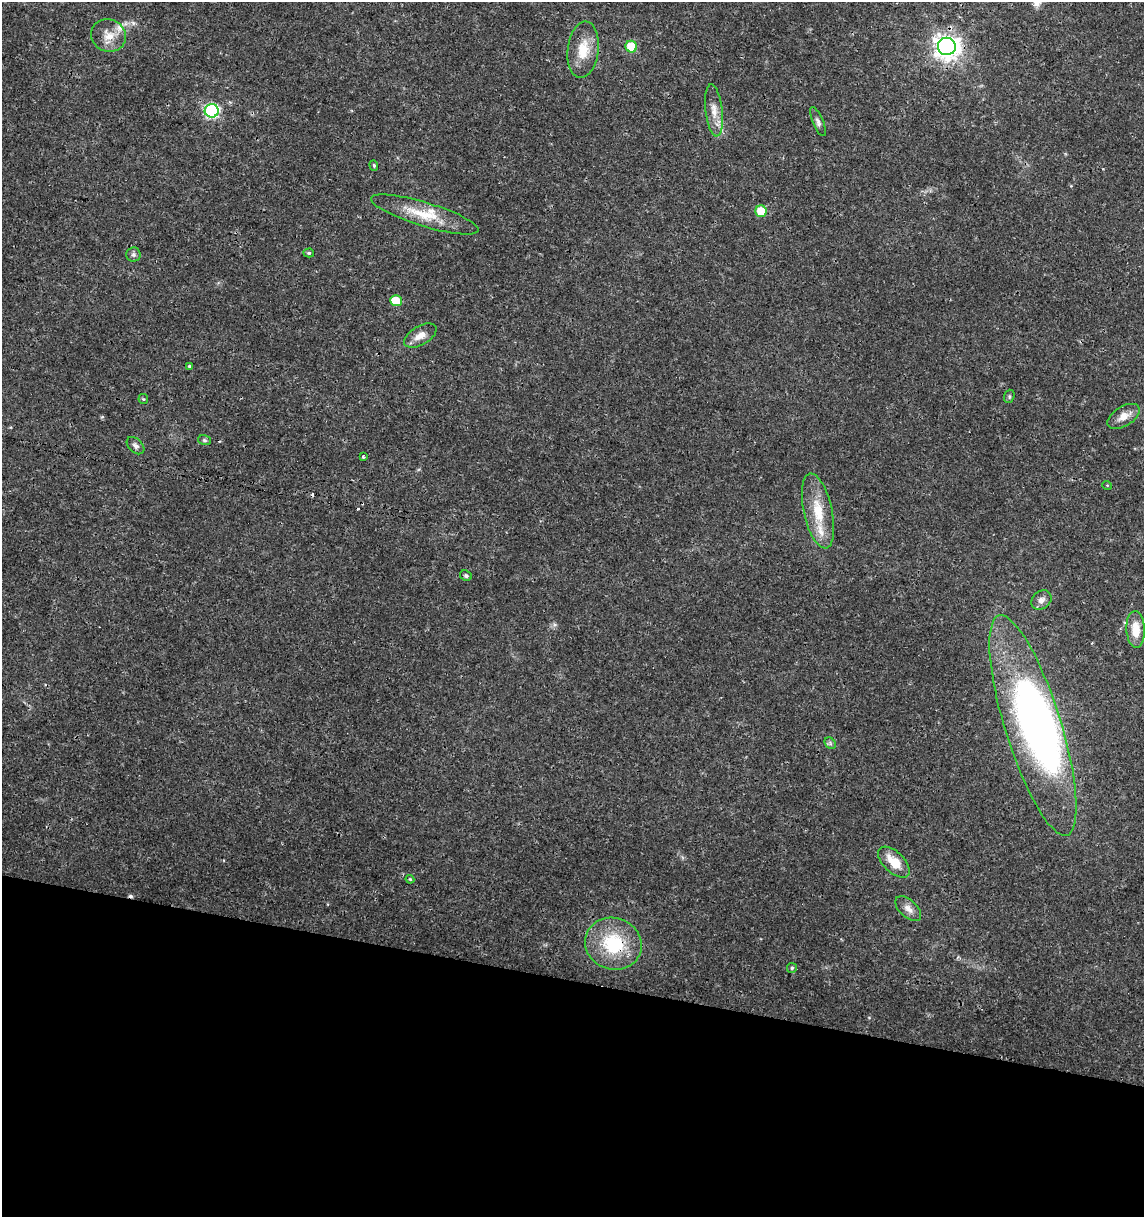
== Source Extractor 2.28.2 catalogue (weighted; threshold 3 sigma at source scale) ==
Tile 15 of 4 x 4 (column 3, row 4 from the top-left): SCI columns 2511-3652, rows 11-1225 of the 5079 x 4871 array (HDU 1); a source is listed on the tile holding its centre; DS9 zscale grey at full resolution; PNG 1146 x 1219 px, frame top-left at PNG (2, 2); each listed source drawn as its Kron ellipse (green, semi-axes under 4 px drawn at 4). Shown black and unused: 19% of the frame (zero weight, under 3 of 4 exposures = <1% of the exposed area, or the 3 px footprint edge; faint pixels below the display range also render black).
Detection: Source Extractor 2.28.2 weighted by HDU 2 'WHT'; one run over the whole footprint, this tile lists its part. Background 0.0189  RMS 0.0018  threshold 0.00805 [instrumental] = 3 sigma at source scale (4.5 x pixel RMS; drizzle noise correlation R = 1.50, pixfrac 1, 0.0396/0.0396 arcsec/px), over >= 5 px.
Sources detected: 41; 1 inside a brighter object's white glare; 4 cosmic-ray / hot-pixel residue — neither listed nor drawn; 3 inside a brighter listed object's ellipse — not listed separately; the other 33 listed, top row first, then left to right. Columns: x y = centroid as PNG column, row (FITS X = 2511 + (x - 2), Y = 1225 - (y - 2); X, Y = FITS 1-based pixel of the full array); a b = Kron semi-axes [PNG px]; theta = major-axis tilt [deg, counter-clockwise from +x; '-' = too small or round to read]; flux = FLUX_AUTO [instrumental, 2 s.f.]
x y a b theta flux
108 36 18 16 -22 2.7
947 46 9 8 - 160
631 47 6 5 - 6
583 50 28 15 83 4.4
714 110 26 8 -83 2.2
212 111 7 7 - 28
818 122 16 5 -67 0.67
374 165 5 4 - 0.28
761 211 6 5 - 4.6
425 214 56 12 -17 5.7
309 253 5 4 - 0.28
133 255 7 7 - 0.49
396 301 6 5 - 4.5
420 336 18 9 29 1.7
190 366 4 3 - 1.1
1009 396 7 5 72 0.3
143 399 5 5 - 0.21
1124 416 18 10 32 1.8
204 440 7 5 -16 0.32
135 446 10 6 -44 0.64
363 457 3 3 - 0.27
1107 485 5 3 - 0.14
818 511 38 14 -78 5.6
466 576 6 5 - 0.34
1041 600 11 8 40 0.97
1136 629 18 9 -87 3.1
1033 725 115 28 -73 63
830 743 6 5 - 0.35
894 862 19 10 -44 3.3
410 879 4 3 - 0.18
908 909 15 8 -43 1.3
613 944 29 26 -19 11
792 968 5 5 - 0.3
Overlapping masked pixels (flux is a lower limit): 1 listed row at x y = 613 944